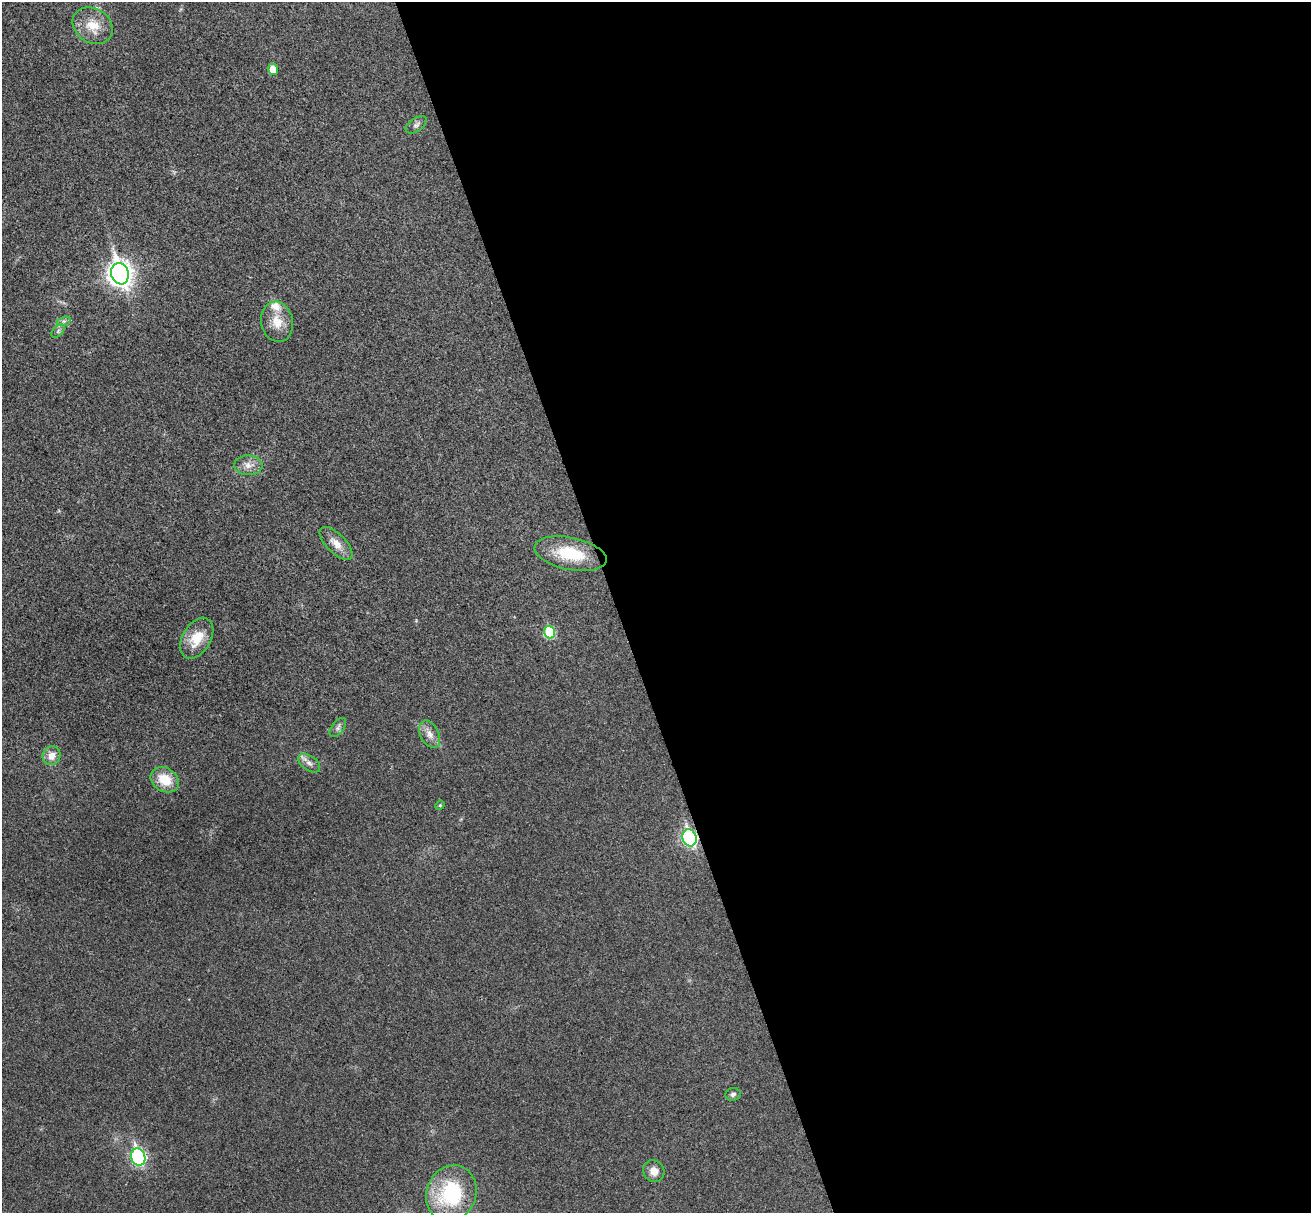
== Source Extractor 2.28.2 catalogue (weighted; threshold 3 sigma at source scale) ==
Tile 8 of 4 x 4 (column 4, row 2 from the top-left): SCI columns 3984-5292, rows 2589-3799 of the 5350 x 5298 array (HDU 1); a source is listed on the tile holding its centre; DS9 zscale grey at full resolution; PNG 1313 x 1215 px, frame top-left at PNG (2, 2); each listed source drawn as its Kron ellipse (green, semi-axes under 4 px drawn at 4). Shown black and unused: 53% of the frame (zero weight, under 3 of 4 exposures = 6% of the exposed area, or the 3 px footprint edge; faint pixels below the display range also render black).
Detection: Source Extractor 2.28.2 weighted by HDU 2 'WHT'; one run over the whole footprint, this tile lists its part. Background 0.0396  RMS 0.0052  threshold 0.0234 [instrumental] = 3 sigma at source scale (4.5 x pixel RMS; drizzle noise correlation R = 1.50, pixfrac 1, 0.05/0.05 arcsec/px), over >= 5 px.
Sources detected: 24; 1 inside a brighter listed object's ellipse — not listed separately; the other 23 listed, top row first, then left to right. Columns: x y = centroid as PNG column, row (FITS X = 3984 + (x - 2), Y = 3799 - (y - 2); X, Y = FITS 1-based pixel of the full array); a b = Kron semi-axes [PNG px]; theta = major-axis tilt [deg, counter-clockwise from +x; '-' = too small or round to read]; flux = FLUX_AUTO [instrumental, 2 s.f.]
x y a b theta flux
93 26 21 17 -32 11
273 69 5 5 - 7.9
416 125 12 6 34 1.9
120 274 11 8 -72 400
64 321 7 4 18 1.2
277 322 20 15 -76 8.8
58 331 8 5 47 1.3
248 465 14 10 -2 4.2
336 543 21 9 -45 5.7
570 554 37 16 -12 21
550 632 6 5 - 31
197 638 22 14 59 12
338 728 11 6 53 1.7
430 734 14 9 -63 4.1
52 756 9 9 - 4.5
309 763 12 7 -35 2.7
165 780 15 11 -32 12
440 805 5 4 - 0.62
689 838 8 7 - 100
733 1094 8 6 5 1.4
138 1157 9 7 -73 90
654 1171 11 10 - 4.5
451 1194 29 24 69 43
Overlapping masked pixels (flux is a lower limit): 1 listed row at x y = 689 838